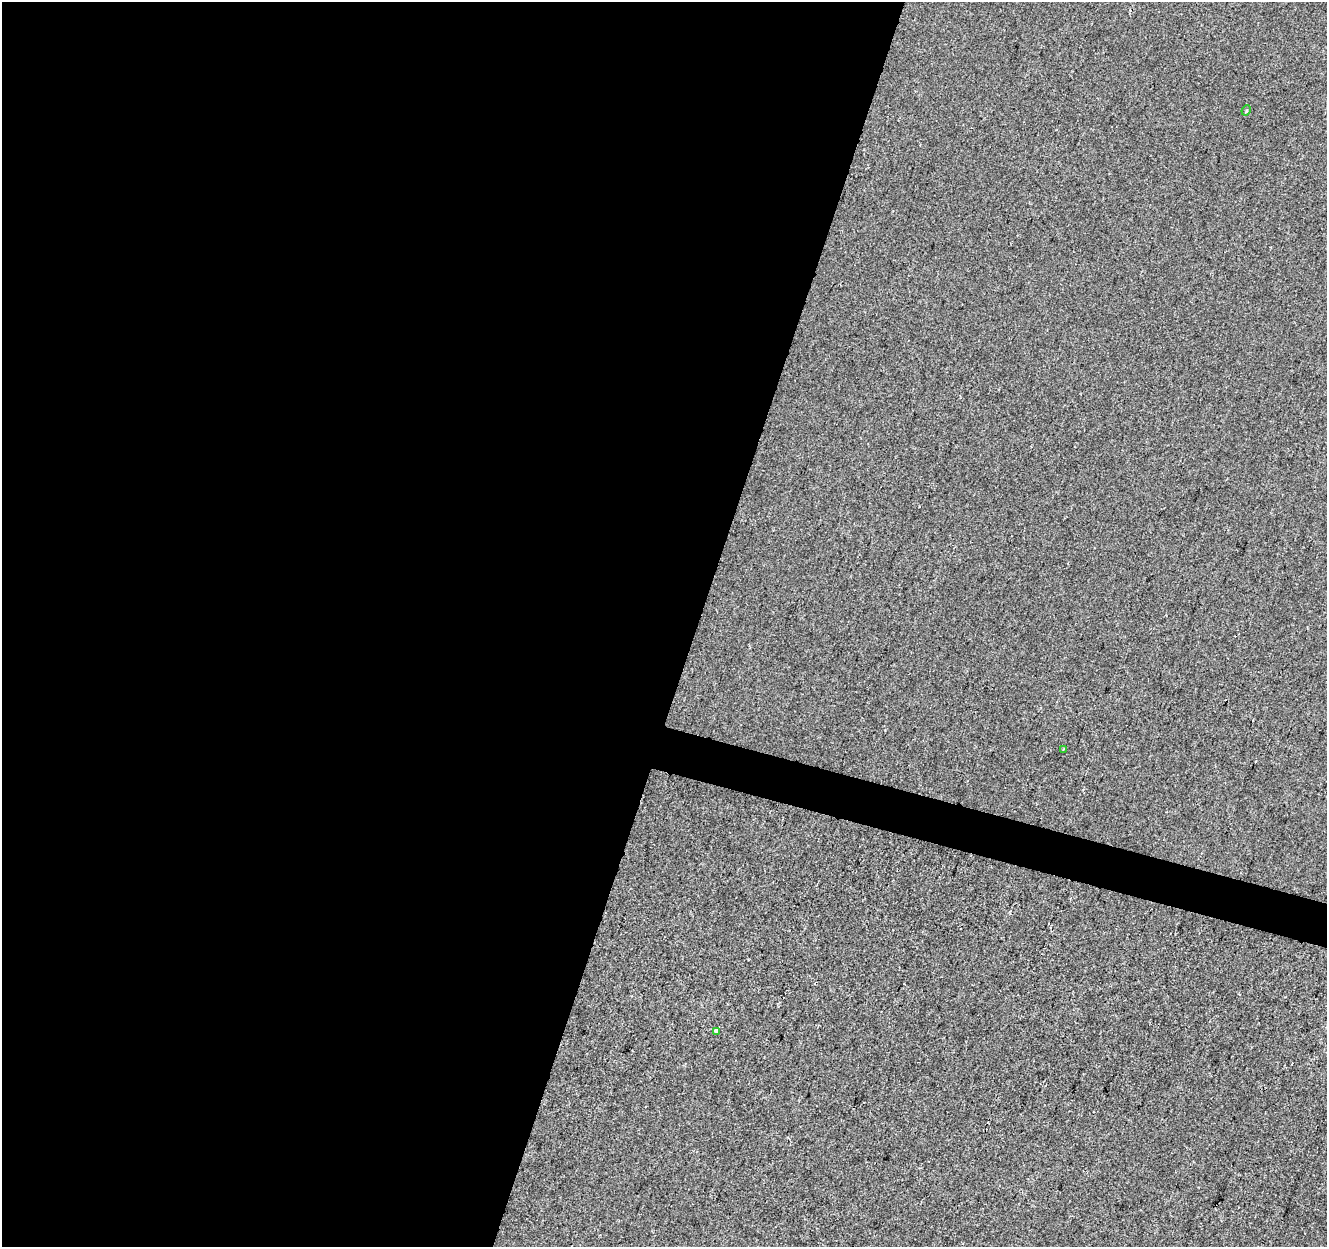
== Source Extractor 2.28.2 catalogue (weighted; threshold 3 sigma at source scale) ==
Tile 5 of 4 x 4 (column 1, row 2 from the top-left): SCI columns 8-1332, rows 2768-4012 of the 5308 x 5473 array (HDU 1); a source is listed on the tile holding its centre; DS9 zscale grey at full resolution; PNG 1329 x 1249 px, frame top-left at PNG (2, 2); each listed source drawn as its Kron ellipse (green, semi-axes under 4 px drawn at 4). Shown black and unused: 54% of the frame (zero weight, under 2 of 3 exposures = <1% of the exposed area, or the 3 px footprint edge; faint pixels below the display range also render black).
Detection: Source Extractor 2.28.2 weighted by HDU 2 'WHT'; one run over the whole footprint, this tile lists its part. Background -8.94e-05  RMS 0.0042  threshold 0.019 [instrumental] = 3 sigma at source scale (4.5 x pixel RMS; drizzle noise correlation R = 1.50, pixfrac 1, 0.0396/0.0396 arcsec/px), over >= 5 px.
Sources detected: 4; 1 cosmic-ray / hot-pixel residue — neither listed nor drawn; the other 3 listed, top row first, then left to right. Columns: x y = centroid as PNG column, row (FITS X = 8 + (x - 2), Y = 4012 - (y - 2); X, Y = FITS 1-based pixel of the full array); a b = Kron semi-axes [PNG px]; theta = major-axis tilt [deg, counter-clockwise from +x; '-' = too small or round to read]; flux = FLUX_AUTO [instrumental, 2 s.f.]
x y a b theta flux
1246 110 5 3 - 0.6
1064 749 3 2 - 0.41
716 1031 4 4 - 1.5